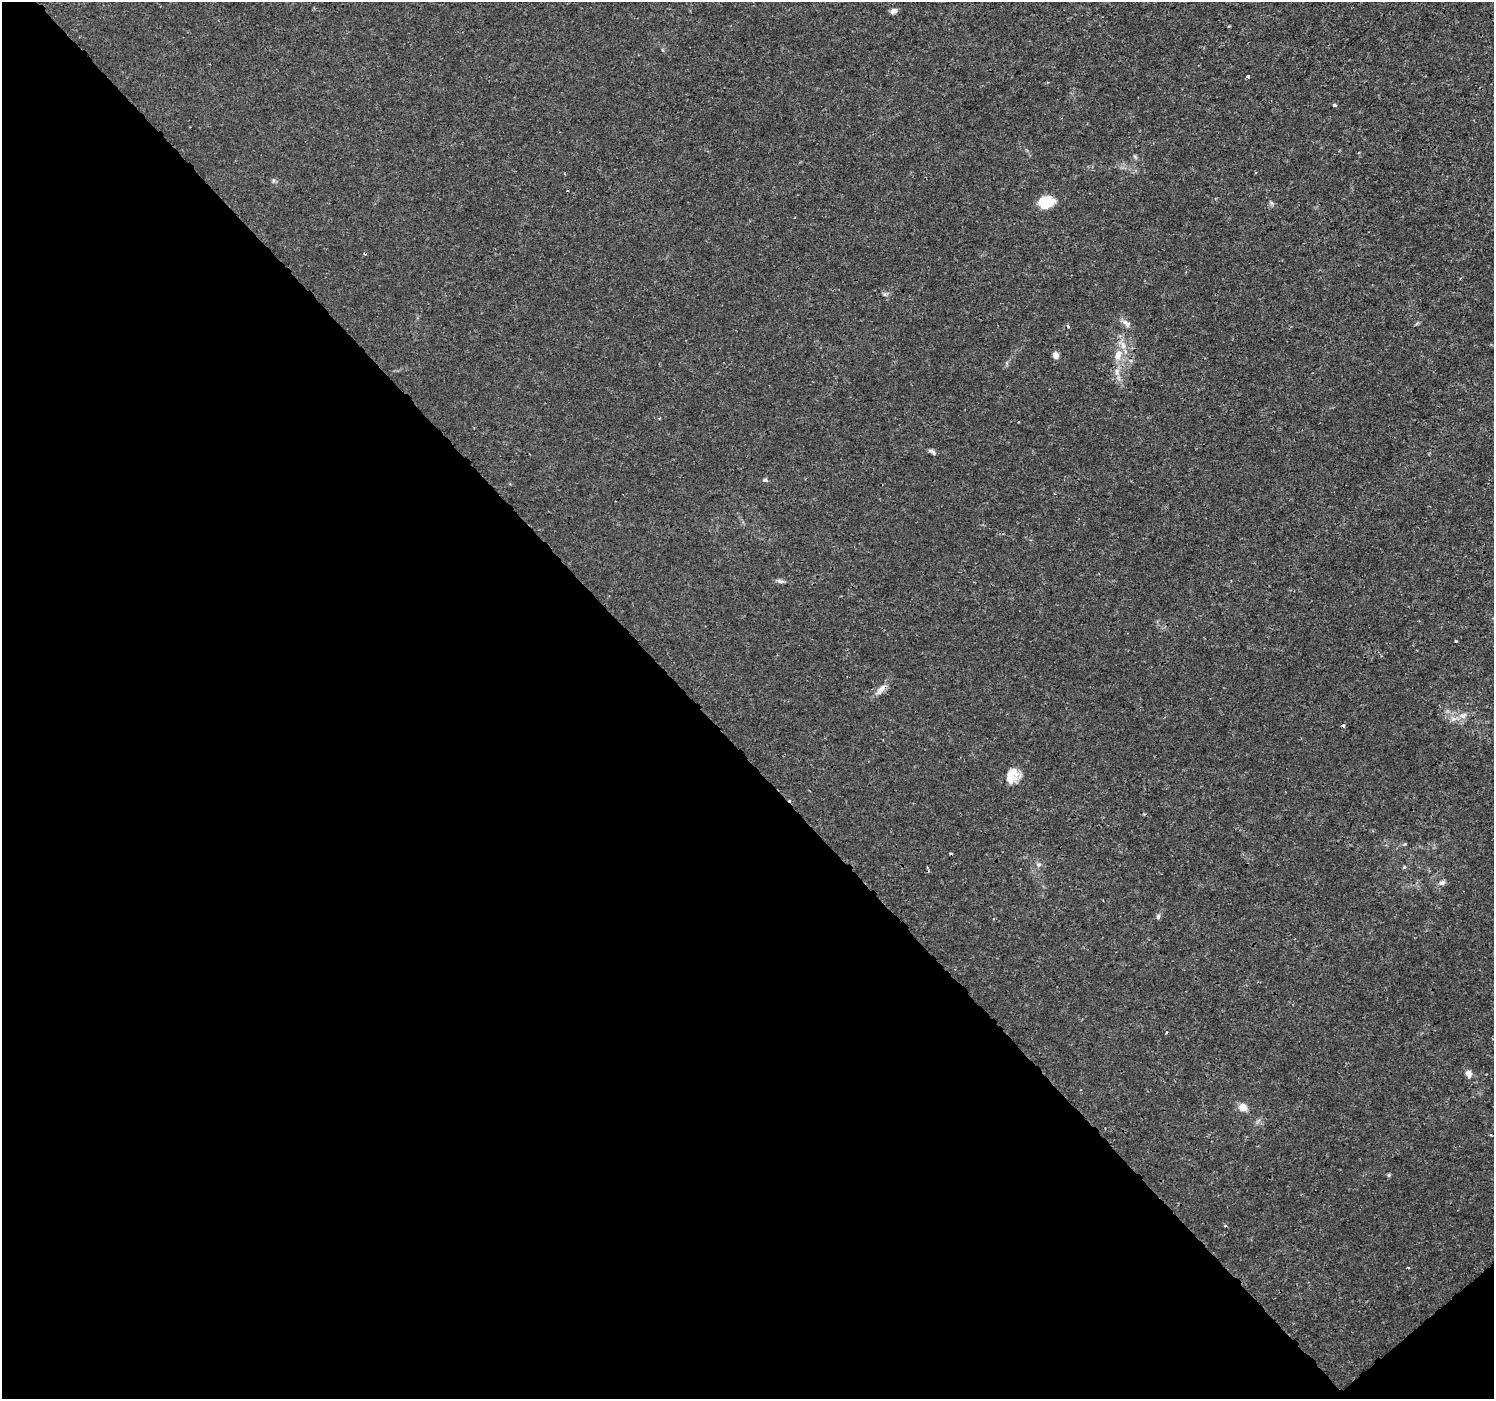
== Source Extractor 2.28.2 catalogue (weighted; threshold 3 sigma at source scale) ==
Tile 14 of 4 x 4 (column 2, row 4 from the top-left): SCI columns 1538-3029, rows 187-1583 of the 6065 x 6025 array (HDU 1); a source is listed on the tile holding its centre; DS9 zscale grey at full resolution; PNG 1496 x 1401 px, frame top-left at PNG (2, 2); no overlay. Shown black and unused: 47% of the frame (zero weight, under 3 of 4 exposures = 5% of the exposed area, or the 3 px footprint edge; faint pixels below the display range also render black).
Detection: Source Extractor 2.28.2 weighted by HDU 2 'WHT'; one run over the whole footprint, this tile lists its part. Background 0.00113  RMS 7.8e-04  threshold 0.00351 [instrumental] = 3 sigma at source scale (4.5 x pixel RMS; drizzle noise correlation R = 1.50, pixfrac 1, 0.0396/0.0396 arcsec/px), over >= 5 px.
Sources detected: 31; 2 inside a brighter object's white glare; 5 cosmic-ray / hot-pixel residue — not listed; the other 24 listed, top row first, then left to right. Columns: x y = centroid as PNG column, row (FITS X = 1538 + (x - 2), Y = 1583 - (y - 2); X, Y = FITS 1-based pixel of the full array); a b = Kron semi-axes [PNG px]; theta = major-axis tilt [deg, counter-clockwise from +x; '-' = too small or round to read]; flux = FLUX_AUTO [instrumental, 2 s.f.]
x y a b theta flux
894 11 8 6 11 0.33
1247 77 4 3 - 0.34
1334 105 4 4 - 0.15
1135 157 7 4 -38 0.12
273 180 6 4 -47 0.13
1045 205 17 6 18 1.3
1126 323 14 7 -38 0.39
1056 355 7 6 - 0.38
1118 355 16 10 73 1
1117 372 11 4 -86 0.35
660 418 4 2 - 0.063
934 453 8 6 -54 0.17
765 480 7 4 -9 0.14
780 581 9 5 -13 0.21
881 689 21 7 47 0.56
1463 715 11 8 24 0.49
1012 776 19 14 62 1.2
1038 865 6 5 - 0.17
1404 867 5 3 - 0.094
1442 883 10 6 24 0.27
1158 917 7 5 75 0.16
1468 1074 9 6 -75 0.43
1243 1107 9 8 - 0.65
1389 1175 5 5 - 0.1
Overlapping masked pixels (flux is a lower limit): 1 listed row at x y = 881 689